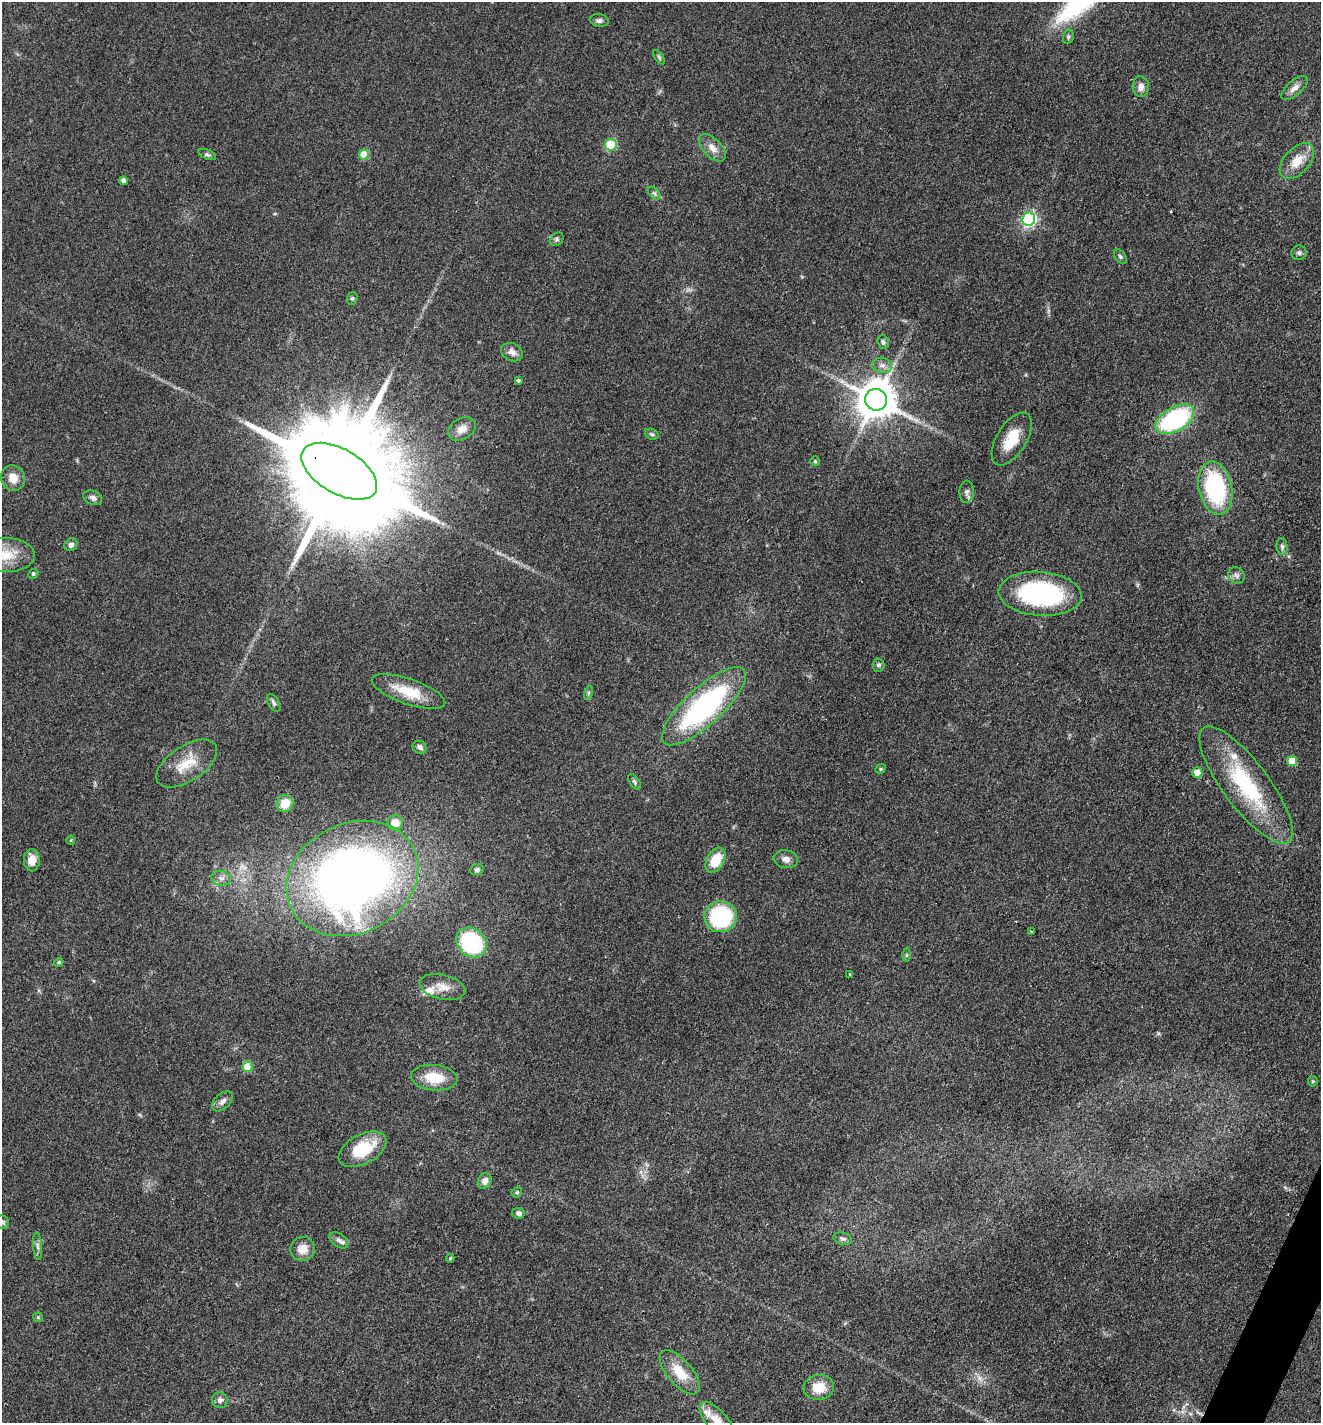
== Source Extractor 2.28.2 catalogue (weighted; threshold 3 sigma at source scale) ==
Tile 6 of 4 x 4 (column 2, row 2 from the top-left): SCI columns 1599-2917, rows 2845-4265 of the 5697 x 5687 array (HDU 1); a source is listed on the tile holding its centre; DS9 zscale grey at full resolution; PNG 1323 x 1425 px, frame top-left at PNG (2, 2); each listed source drawn as its Kron ellipse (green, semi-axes under 4 px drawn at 4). Shown black and unused: <1% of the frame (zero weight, under 3 of 4 exposures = <1% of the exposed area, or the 3 px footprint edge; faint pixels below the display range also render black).
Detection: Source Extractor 2.28.2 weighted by HDU 2 'WHT'; one run over the whole footprint, this tile lists its part. Background 0.0853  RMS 0.0057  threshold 0.0257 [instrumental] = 3 sigma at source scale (4.5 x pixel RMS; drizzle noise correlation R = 1.50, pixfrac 1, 0.05/0.05 arcsec/px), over >= 5 px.
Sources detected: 89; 1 cosmic-ray / hot-pixel residue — neither listed nor drawn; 3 inside a brighter listed object's ellipse — not listed separately; the other 85 listed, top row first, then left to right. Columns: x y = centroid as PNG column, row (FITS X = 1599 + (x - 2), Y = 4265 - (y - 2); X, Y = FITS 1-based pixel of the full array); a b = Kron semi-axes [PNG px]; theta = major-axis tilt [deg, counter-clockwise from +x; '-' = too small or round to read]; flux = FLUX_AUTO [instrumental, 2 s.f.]
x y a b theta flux
599 21 9 6 -10 2
1068 37 7 5 77 1.1
659 57 8 4 -55 0.95
1141 87 10 8 -87 3.8
1294 88 16 7 41 3.8
611 145 6 6 - 21
712 148 17 9 -47 5.2
207 154 9 5 -23 1.2
364 154 5 5 - 14
1297 161 21 12 47 10
123 181 4 4 - 2.4
654 193 8 4 -44 1.3
1029 219 6 6 - 120
557 239 7 5 46 1.1
1299 253 7 7 - 1.5
1120 257 8 5 -53 1.1
352 298 6 5 - 1.1
883 342 7 5 -72 1.5
512 352 11 8 -28 3.3
882 365 10 7 -11 2.9
518 381 4 3 - 1.1
876 400 11 11 - 1800
1175 419 21 12 30 71
462 429 15 10 31 5
652 434 7 5 -21 1.1
1012 439 29 15 59 16
815 461 5 5 - 0.81
339 471 42 22 -30 27000
13 478 13 11 -65 6.7
1215 488 27 16 -78 65
967 492 11 7 85 2.4
93 498 10 6 -24 2.2
71 545 7 6 - 2.1
1282 546 8 5 -82 1.6
6 555 29 17 -1 16
33 574 5 4 - 0.86
1236 575 9 7 -44 2.1
1040 594 41 22 -4 82
878 665 6 6 - 1.4
408 691 39 12 -19 18
588 693 7 4 71 0.95
274 703 10 5 -61 1.6
704 706 54 18 42 100
420 747 7 6 - 2.4
1292 761 5 5 - 12
187 763 34 17 33 15
881 769 6 4 21 0.78
1197 773 5 5 - 7.2
634 782 9 4 -57 1.1
1246 785 71 23 -53 55
285 803 9 8 - 9.4
395 823 8 7 - 7.2
71 840 4 4 - 0.61
786 859 12 9 -11 3.4
32 860 11 8 90 6.7
715 860 13 8 60 14
477 870 7 5 25 1.6
221 878 10 7 -11 2.8
352 878 68 55 26 430
721 917 16 15 - 55
1032 931 3 2 - 0.56
471 942 16 13 -42 55
906 955 6 4 88 0.91
59 962 5 4 - 1
850 974 4 3 - 0.67
442 987 23 12 -13 7.5
247 1067 5 5 - 14
434 1078 23 13 -6 16
1313 1081 5 5 - 0.75
222 1101 12 7 42 2.8
363 1149 26 14 28 23
485 1181 8 6 59 3.2
517 1192 5 5 - 0.99
518 1213 6 5 - 2
2 1222 7 6 - 1.4
843 1239 9 6 -16 1.7
339 1240 10 6 -37 2.4
38 1246 14 4 -86 1.9
303 1249 12 12 - 6.7
450 1258 4 3 - 0.75
38 1317 5 4 - 0.77
680 1372 27 12 -50 14
819 1387 15 12 6 11
220 1400 8 7 - 2.3
717 1421 23 10 -49 9.2
Overlapping masked pixels (flux is a lower limit): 1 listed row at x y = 339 471
Isophote crosses this tile's border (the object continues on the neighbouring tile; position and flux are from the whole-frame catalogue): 3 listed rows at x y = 6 555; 2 1222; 717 1421